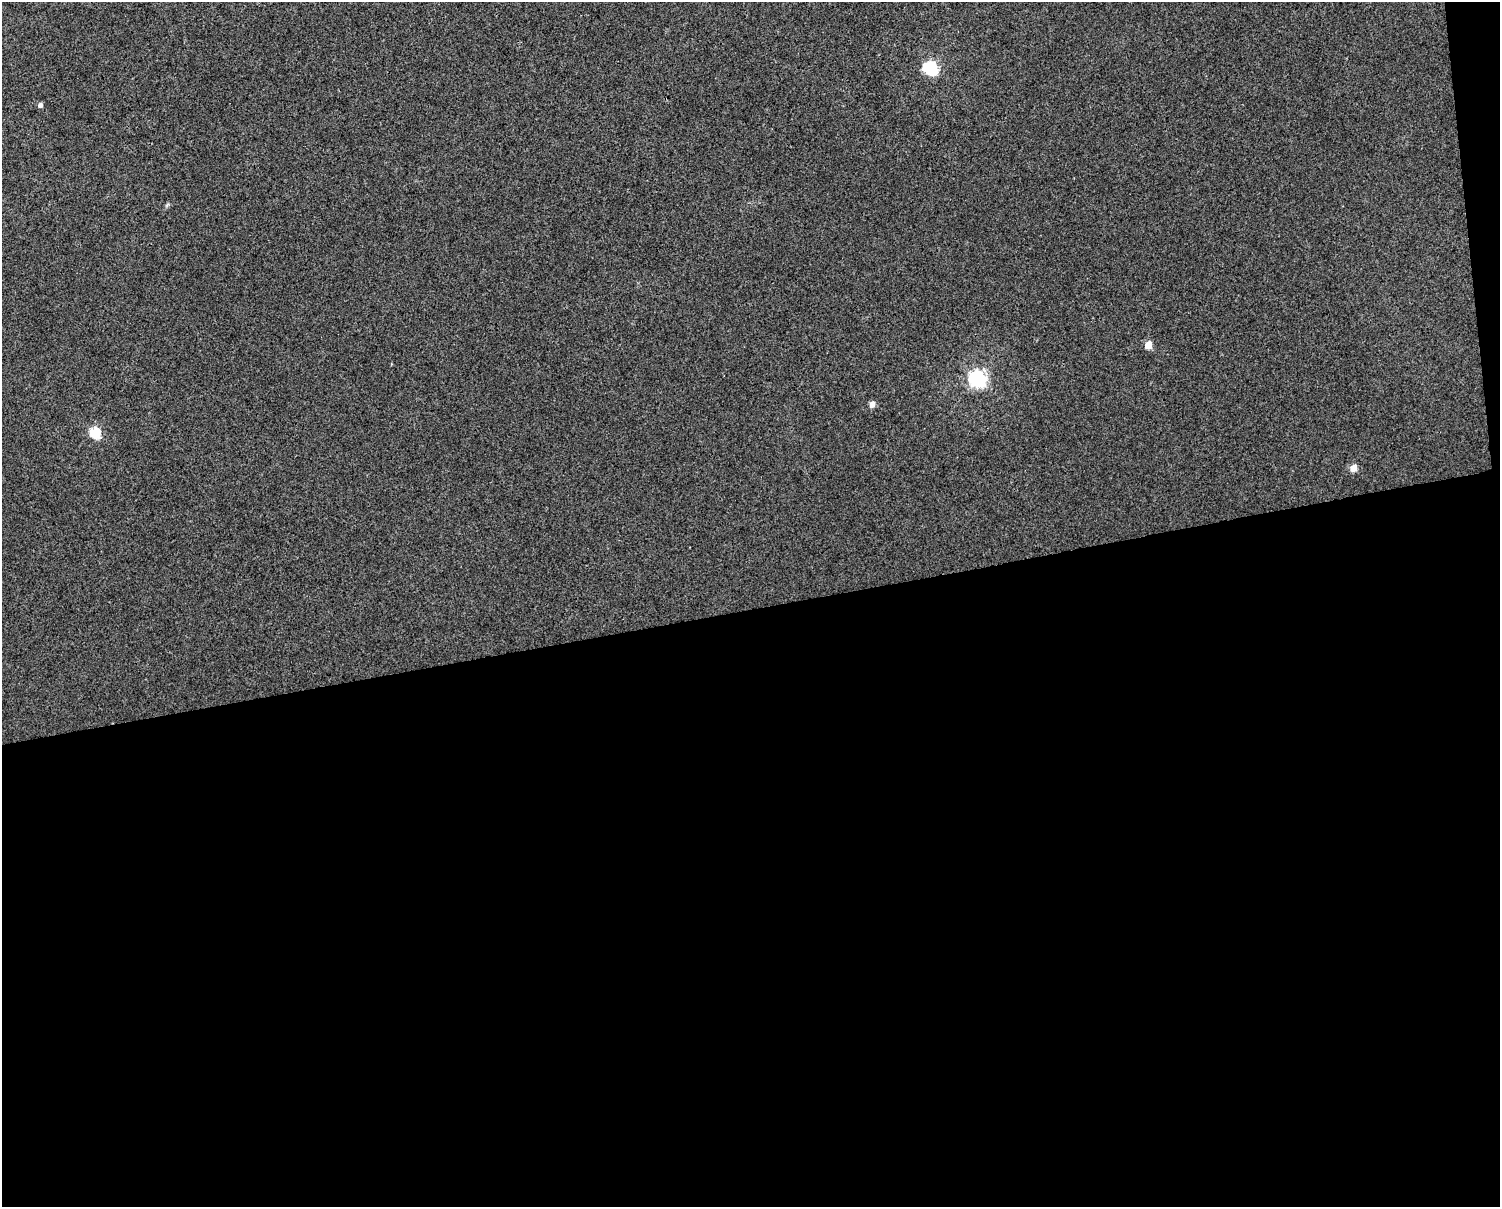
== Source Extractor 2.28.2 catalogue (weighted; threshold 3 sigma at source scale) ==
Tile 12 of 3 x 4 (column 3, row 4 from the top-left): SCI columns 3023-4520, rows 1-1205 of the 4589 x 4819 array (HDU 1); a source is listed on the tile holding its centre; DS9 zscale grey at full resolution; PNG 1502 x 1209 px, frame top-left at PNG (2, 2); no overlay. Shown black and unused: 50% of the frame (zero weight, under 3 of 4 exposures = <1% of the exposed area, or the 3 px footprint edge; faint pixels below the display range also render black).
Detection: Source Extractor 2.28.2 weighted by HDU 2 'WHT'; one run over the whole footprint, this tile lists its part. Background 0.00531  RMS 0.0044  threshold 0.0198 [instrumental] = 3 sigma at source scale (4.5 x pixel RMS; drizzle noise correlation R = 1.50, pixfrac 1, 0.0396/0.0396 arcsec/px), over >= 5 px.
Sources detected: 8; all 8 listed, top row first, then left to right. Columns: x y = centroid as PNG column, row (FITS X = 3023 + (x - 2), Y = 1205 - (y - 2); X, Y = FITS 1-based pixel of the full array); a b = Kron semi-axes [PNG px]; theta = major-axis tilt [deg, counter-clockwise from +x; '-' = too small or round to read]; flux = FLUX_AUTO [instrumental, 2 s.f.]
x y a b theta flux
930 68 7 6 - 78
40 105 4 4 - 2.1
167 205 7 4 53 0.69
1148 345 5 5 - 8.2
977 378 7 7 - 150
872 404 5 5 - 3.9
95 433 6 5 - 32
1353 468 5 4 - 6.8